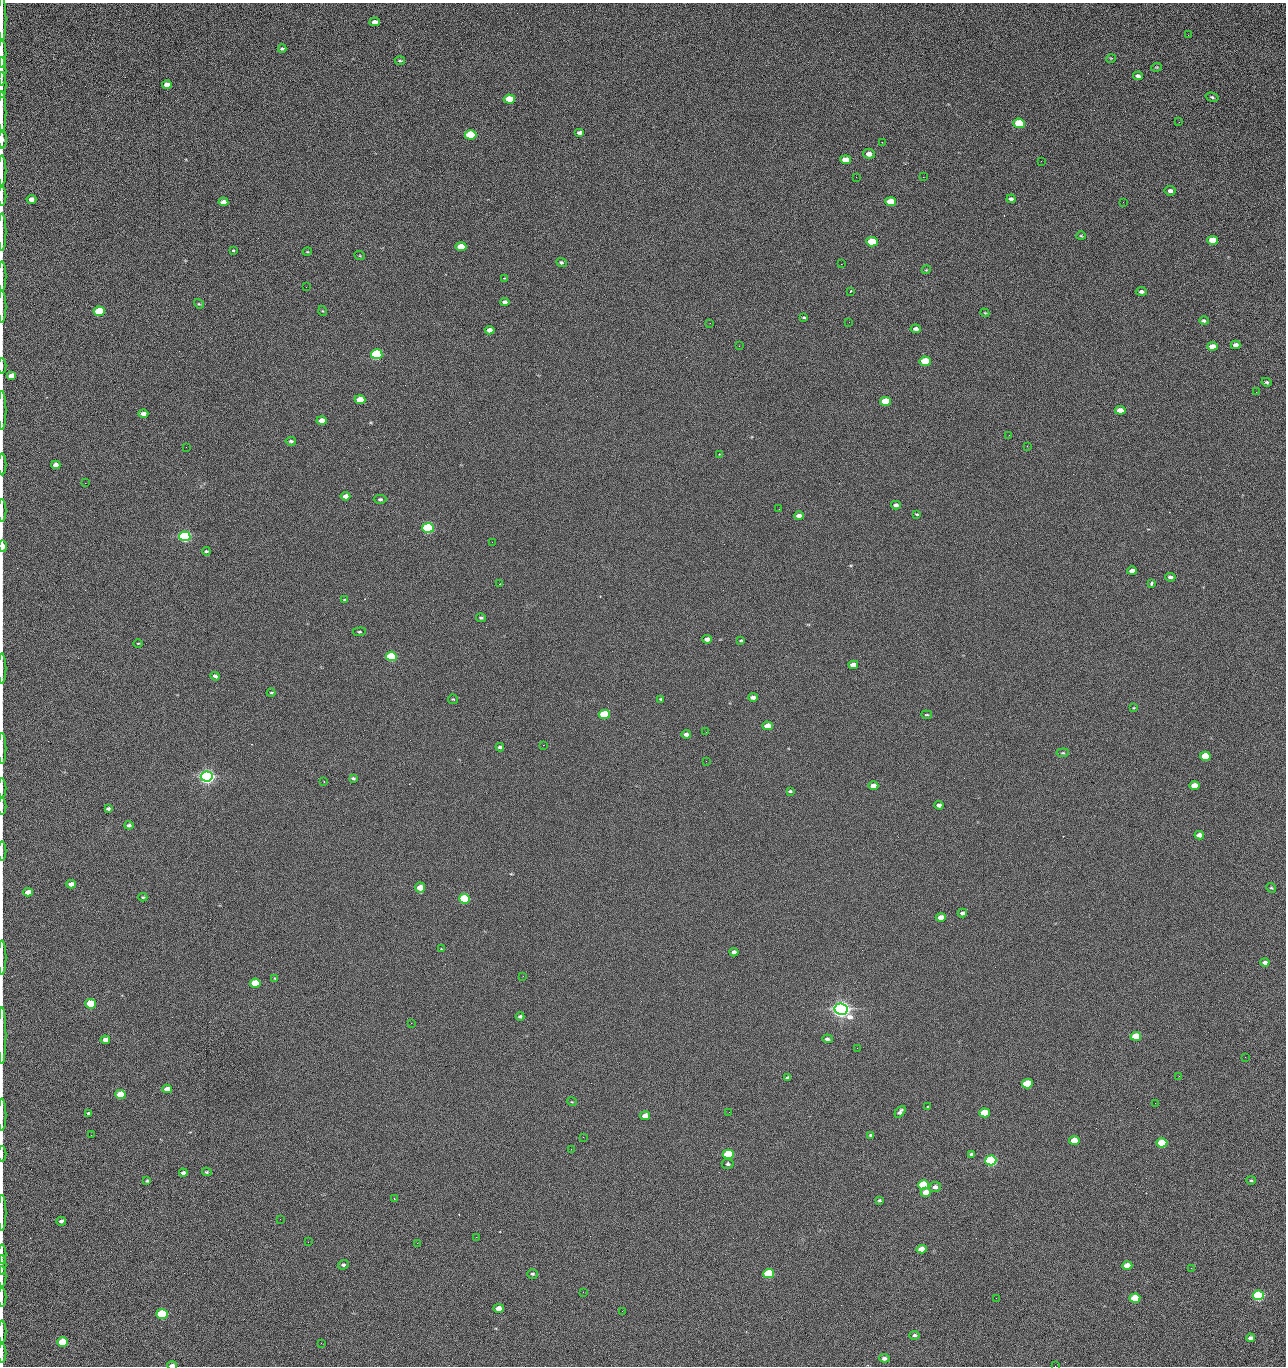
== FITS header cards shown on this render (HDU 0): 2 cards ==
NAXIS1  =                 1284 /fastest changing axis
NAXIS2  =                 1364 /next to fastest changing axis

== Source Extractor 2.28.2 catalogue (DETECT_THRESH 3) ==
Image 1284 x 1364 px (HDU 0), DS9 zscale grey, 1 PNG px = 1 image px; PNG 1288 x 1368 px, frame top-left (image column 1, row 1364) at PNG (2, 3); each listed source drawn as its Kron ellipse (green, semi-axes under 4 px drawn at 4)
Background 122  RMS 14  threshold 43.2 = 3 sigma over >= 5 px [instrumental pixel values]
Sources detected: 231; all 231 listed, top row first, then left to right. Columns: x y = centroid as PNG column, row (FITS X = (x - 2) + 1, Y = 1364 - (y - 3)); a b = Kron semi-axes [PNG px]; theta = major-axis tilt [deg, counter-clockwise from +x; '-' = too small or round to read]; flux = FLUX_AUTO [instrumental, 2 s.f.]
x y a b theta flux
2 19 23 2 90 3.7e+03
375 22 5 4 - 4.7e+03
1188 35 2 2 - 1.3e+03
282 49 4 3 - 1.4e+03
2 54 14 2 90 2.5e+03
1111 58 5 3 - 7.0e+02
400 61 5 3 - 1.3e+03
1157 67 5 4 - 9.2e+02
2 71 14 2 90 2.3e+03
1138 76 5 3 - 2.7e+03
2 85 13 2 90 2.3e+03
167 85 5 4 - 8.7e+03
1212 97 6 4 -16 1.5e+03
509 99 5 4 - 2.3e+04
2 112 21 2 90 3.9e+03
1179 122 3 2 - 1.3e+03
1019 123 6 4 -6 4.5e+04
580 133 5 3 - 3.4e+03
470 135 6 4 -2 5.4e+04
2 139 9 3 90 3.0e+03
882 142 3 2 - 9.4e+02
869 154 6 5 - 6.6e+03
846 160 5 4 - 1.6e+04
1041 161 2 2 - 1.8e+03
2 170 15 2 90 2.8e+03
856 177 2 2 - 2.2e+03
923 177 2 2 - 1.8e+04
1170 191 5 4 - 3.5e+03
2 196 9 2 90 1.5e+03
31 199 5 4 - 5.0e+03
1011 199 4 3 - 2.6e+03
223 202 5 4 - 6.1e+03
891 202 5 4 - 2.8e+04
1123 202 3 2 - 9.4e+02
2 232 19 2 90 3.1e+03
1081 236 5 3 - 9.4e+02
1213 240 5 4 - 2.4e+04
872 242 6 4 -5 4.2e+04
461 247 5 4 - 2.0e+04
233 251 3 3 - 2.9e+03
307 252 5 3 - 7.5e+02
360 256 5 3 - 7.8e+02
561 262 5 4 - 1.8e+03
841 264 2 2 - 2.6e+04
926 270 4 3 - 7.6e+02
2 276 15 2 90 2.4e+03
504 278 3 2 - 1.1e+03
306 287 2 2 - 7.1e+02
850 291 3 2 - 8.1e+02
1141 292 5 4 - 2.6e+03
505 302 5 4 - 3.1e+03
199 304 5 4 - 1.1e+03
2 307 16 2 90 2.6e+03
99 311 5 4 - 5.2e+04
323 311 5 3 - 8.0e+02
985 313 4 3 - 7.9e+02
804 317 3 2 - 1.0e+03
1204 321 4 4 - 2.1e+03
849 322 2 2 - 6.8e+02
710 323 2 2 - 3.3e+03
916 329 5 4 - 3.5e+03
490 330 5 4 - 5.0e+03
1236 345 5 4 - 4.6e+03
739 346 2 2 - 4.9e+02
1212 347 5 4 - 9.8e+03
377 354 6 5 - 1.6e+05
925 361 5 4 - 4.0e+04
2 366 8 2 90 1.2e+03
11 376 5 4 - 1.1e+04
1266 382 5 4 - 1.5e+03
1256 392 2 2 - 1.0e+03
360 400 5 4 - 2.0e+04
886 401 5 4 - 3.3e+04
2 410 20 2 90 3.4e+03
1120 410 5 4 - 9.9e+03
143 414 5 4 - 5.0e+03
322 421 5 4 - 9.3e+03
1009 435 2 2 - 3.3e+03
291 441 5 4 - 1.6e+03
1027 446 2 2 - 5.5e+02
186 447 2 2 - 3.0e+03
719 454 2 2 - 4.8e+02
2 464 11 2 90 1.7e+03
56 465 4 4 - 5.9e+03
85 483 3 2 - 9.3e+02
345 496 5 4 - 5.3e+03
380 499 6 4 0 1.7e+03
896 505 5 4 - 3.5e+03
779 509 2 2 - 5.1e+02
2 510 11 2 90 1.8e+03
917 514 4 3 - 1.1e+03
799 516 5 4 - 4.9e+03
428 528 6 5 - 2.0e+05
185 536 6 5 - 3.2e+05
492 542 2 2 - 2.6e+03
3 546 6 3 -89 9.4e+03
206 551 4 3 - 1.3e+03
1132 571 5 4 - 5.3e+03
1170 577 5 4 - 2.3e+03
1151 583 4 3 - 3.6e+03
500 584 3 2 - 5.4e+02
344 600 4 3 - 1.0e+03
481 618 5 4 - 1.4e+03
359 632 7 4 4 1.3e+03
707 639 5 4 - 5.3e+03
741 640 4 3 - 9.2e+02
138 643 5 3 - 8.5e+02
391 656 5 4 - 9.1e+04
853 665 5 4 - 7.5e+03
2 669 15 2 90 2.4e+03
215 676 5 4 - 2.0e+03
271 693 4 4 - 9.4e+02
753 697 5 3 - 4.0e+03
453 699 5 4 - 1.1e+03
661 699 3 3 - 1.1e+03
1134 708 4 3 - 7.0e+02
604 714 5 4 - 5.3e+04
927 715 5 3 - 1.1e+03
768 726 5 4 - 1.4e+04
706 732 2 2 - 6.3e+02
686 734 4 4 - 3.6e+03
543 745 2 2 - 3.3e+03
500 747 4 3 - 2.5e+03
2 748 15 2 90 2.4e+03
1063 753 6 4 6 1.3e+03
1205 756 5 4 - 2.7e+04
706 761 2 2 - 2.1e+03
207 776 6 5 - 7.0e+05
353 778 4 3 - 1.5e+03
324 782 2 2 - 7.6e+02
873 786 5 4 - 6.1e+03
1194 786 5 4 - 1.3e+04
2 788 10 2 90 1.5e+03
790 791 4 3 - 1.4e+03
939 805 4 4 - 3.9e+03
2 806 8 2 90 1.4e+03
108 809 4 3 - 2.0e+03
129 825 4 3 - 2.3e+03
1199 835 5 4 - 5.8e+03
2 851 9 2 90 1.5e+03
71 884 5 4 - 5.7e+03
420 888 5 5 - 1.4e+04
1271 888 5 4 - 1.3e+03
28 892 5 4 - 9.7e+03
143 897 4 3 - 1.1e+03
464 899 5 5 - 1.3e+05
962 913 4 3 - 2.9e+03
941 917 5 4 - 9.7e+03
441 949 3 3 - 9.0e+02
734 952 4 4 - 3.5e+03
2 957 17 2 90 3.0e+03
1265 962 4 4 - 4.2e+03
523 976 2 2 - 2.2e+03
275 978 4 3 - 1.0e+03
255 983 5 4 - 3.3e+04
91 1004 5 4 - 5.4e+04
841 1009 7 5 -10 1.1e+06
520 1016 4 3 - 2.0e+03
411 1023 2 2 - 5.5e+03
2 1036 28 2 90 5.0e+03
1136 1036 5 4 - 2.9e+04
827 1039 5 4 - 2.2e+03
105 1040 5 4 - 6.3e+03
857 1048 2 2 - 1.5e+03
1245 1057 2 2 - 1.8e+03
1179 1076 2 2 - 2.8e+03
788 1078 4 3 - 2.1e+03
1027 1084 5 4 - 4.8e+04
167 1089 5 4 - 7.4e+03
120 1095 5 4 - 3.2e+04
572 1102 5 3 - 8.7e+02
1155 1103 3 2 - 8.7e+02
928 1106 3 3 - 1.2e+03
729 1112 2 2 - 7.8e+02
900 1112 7 3 51 2.6e+03
89 1113 4 3 - 1.7e+03
984 1113 5 4 - 4.4e+04
2 1115 16 2 90 2.5e+03
645 1116 5 4 - 9.1e+03
91 1135 2 2 - 2.4e+03
871 1135 4 3 - 1.8e+03
583 1137 2 2 - 2.0e+03
1074 1140 5 4 - 1.7e+04
1162 1143 5 4 - 5.8e+04
571 1149 2 2 - 9.8e+02
2 1154 8 2 90 1.2e+03
728 1154 5 4 - 7.9e+04
972 1154 4 3 - 2.2e+03
991 1160 5 5 - 2.8e+05
728 1164 6 5 - 2.0e+03
207 1172 5 3 - 1.3e+03
183 1173 4 3 - 2.7e+03
1251 1180 5 4 - 1.3e+03
147 1181 3 3 - 1.2e+03
924 1185 5 4 - 8.5e+04
935 1187 6 5 - 4.1e+03
926 1192 5 4 - 9.7e+03
394 1199 3 2 - 1.2e+03
879 1200 3 3 - 1.3e+03
2 1213 18 2 90 2.9e+03
280 1219 2 2 - 2.0e+03
61 1221 5 4 - 2.4e+03
476 1237 2 2 - 7.2e+03
308 1242 2 2 - 1.8e+03
417 1243 2 2 - 5.4e+03
921 1249 5 4 - 9.1e+03
2 1254 9 2 90 1.3e+03
2 1265 10 2 90 1.5e+03
343 1265 5 4 - 1.9e+03
1127 1266 5 4 - 1.4e+04
1191 1268 2 2 - 4.1e+02
532 1274 5 5 - 1.7e+03
768 1274 5 4 - 8.1e+04
2 1276 10 2 90 1.6e+03
583 1292 2 2 - 5.8e+02
1258 1295 5 5 - 1.9e+05
2 1297 9 2 90 1.5e+03
996 1298 2 2 - 2.6e+03
1135 1298 5 4 - 4.6e+04
498 1308 5 4 - 8.2e+03
622 1311 3 2 - 9.0e+02
162 1314 5 5 - 1.0e+05
2 1332 11 2 90 1.8e+03
914 1335 5 4 - 2.1e+03
1250 1338 4 3 - 3.0e+03
63 1342 5 4 - 5.4e+04
321 1343 2 2 - 5.6e+02
2 1353 9 2 90 1.8e+03
884 1358 5 4 - 3.5e+03
172 1365 5 3 - 7.9e+03
1055 1366 2 2 - 1.9e+03
At the frame edge (FLAGS 8, measured only in part): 34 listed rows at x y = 2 19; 2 54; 2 71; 2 85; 2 112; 2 139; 2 170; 2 196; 2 232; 2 276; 2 307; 2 366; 2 410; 2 464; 2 510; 3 546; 2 669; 2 748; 2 788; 2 806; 2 851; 2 957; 2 1036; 2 1115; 2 1154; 2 1213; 2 1254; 2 1265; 2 1276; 2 1297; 2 1332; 2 1353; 172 1365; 1055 1366

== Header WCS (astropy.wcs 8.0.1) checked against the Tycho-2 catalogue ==
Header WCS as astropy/WCSLIB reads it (CRVAL/CRPIX/CD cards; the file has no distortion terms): RA---TAN/DEC--TAN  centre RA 15:41:41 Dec +51:59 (235.42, +51.98 deg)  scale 1.26 arcsec/px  FOV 26.9' x 28.5'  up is +92 deg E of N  parity flipped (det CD > 0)
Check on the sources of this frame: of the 60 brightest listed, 11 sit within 2.0 arcsec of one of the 11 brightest Tycho-2 stars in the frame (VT <= 12.29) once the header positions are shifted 0.42 arcsec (0.41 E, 0.10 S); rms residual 1.07 arcsec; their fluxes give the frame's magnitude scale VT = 24.59 - 2.5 log10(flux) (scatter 0.15 mag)
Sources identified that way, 11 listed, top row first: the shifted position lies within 2.0 arcsec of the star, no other Tycho-2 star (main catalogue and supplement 1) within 4.0 arcsec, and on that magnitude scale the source's flux lands within +1.5 / -3 mag of the star's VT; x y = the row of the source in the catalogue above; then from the Tycho-2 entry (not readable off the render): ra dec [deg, ICRS J2000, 3 dp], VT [Tycho-2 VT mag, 2 dp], TYC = Tycho-2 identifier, HIP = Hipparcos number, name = IAU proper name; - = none
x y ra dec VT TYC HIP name
377 354 235.614 +52.064 11.61 3489-1132-1 - -
428 528 235.514 +52.049 11.19 3489-1407-1 - -
185 536 235.515 +52.133 11.12 3489-1380-1 - -
207 776 235.378 +52.130 9.31 3489-1322-1 76850 -
464 899 235.303 +52.042 11.52 3489-958-1 - -
841 1009 235.232 +51.912 9.59 3489-824-1 - -
991 1160 235.143 +51.862 10.97 3489-1016-1 - -
924 1185 235.131 +51.886 12.29 3489-908-1 - -
768 1274 235.084 +51.941 11.45 3489-1346-1 - -
1258 1295 235.062 +51.771 11.53 3489-1453-1 - -
162 1314 235.075 +52.152 11.74 3489-912-1 - -